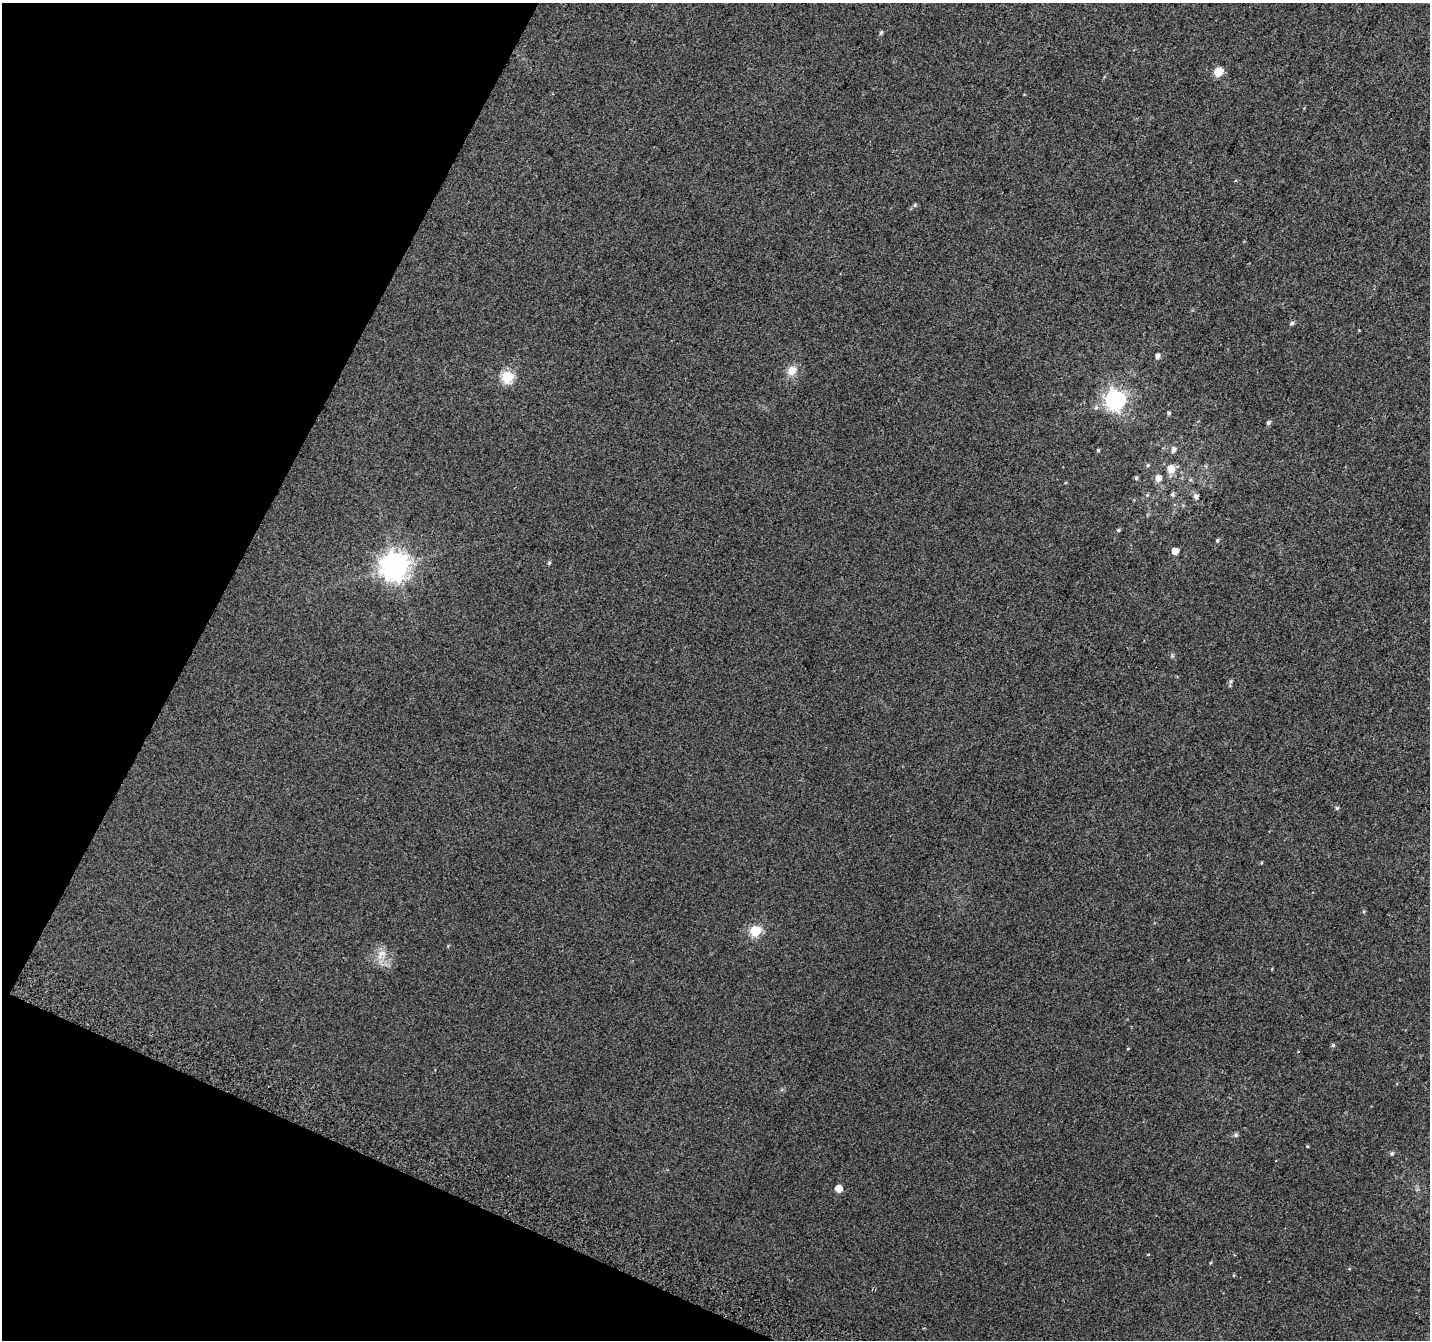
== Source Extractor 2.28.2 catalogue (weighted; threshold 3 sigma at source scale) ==
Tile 9 of 4 x 4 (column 1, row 3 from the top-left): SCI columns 28-1455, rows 1645-2982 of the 5758 x 5899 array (HDU 1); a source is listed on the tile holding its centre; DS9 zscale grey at full resolution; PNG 1432 x 1342 px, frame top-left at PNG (2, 3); no overlay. Shown black and unused: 21% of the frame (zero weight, under 2 of 3 exposures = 2% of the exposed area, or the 3 px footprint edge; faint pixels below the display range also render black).
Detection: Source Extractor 2.28.2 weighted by HDU 2 'WHT'; one run over the whole footprint, this tile lists its part. Background 0.0301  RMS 0.01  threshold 0.0465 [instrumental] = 3 sigma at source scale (4.5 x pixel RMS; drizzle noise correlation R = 1.50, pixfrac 1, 0.0396/0.0396 arcsec/px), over >= 5 px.
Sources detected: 31; all 31 listed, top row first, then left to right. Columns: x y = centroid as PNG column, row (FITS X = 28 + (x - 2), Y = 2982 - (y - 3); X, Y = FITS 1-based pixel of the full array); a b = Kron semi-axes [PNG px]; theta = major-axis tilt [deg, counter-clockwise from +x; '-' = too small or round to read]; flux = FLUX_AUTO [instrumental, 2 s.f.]
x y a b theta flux
881 32 5 4 - 1.7
1218 72 6 5 - 28
915 205 5 4 - 1.4
1292 323 6 5 - 1.9
1157 356 5 4 - 3.6
792 370 13 11 83 9.1
507 377 6 6 - 93
1115 400 7 7 - 440
1169 413 4 4 - 1.6
1268 423 6 5 - 1.9
1098 450 4 4 - 1.2
1173 450 7 5 75 3.1
1148 465 5 5 - 1.3
1171 469 8 7 - 11
1136 478 5 5 - 1.5
1158 478 6 6 - 7
1172 494 5 5 - 1.7
1196 496 5 5 - 3.5
1118 530 5 4 - 1.3
1217 540 5 4 - 1.3
1175 551 5 5 - 11
549 563 5 4 - 1.4
395 567 9 9 - 1100
1231 681 6 4 50 1.7
1337 808 5 5 - 1.4
755 931 6 6 - 71
381 954 17 8 44 8.2
1333 1045 5 4 - 1.3
1236 1135 6 5 - 1.9
1392 1153 6 5 - 1.8
839 1188 5 5 - 11